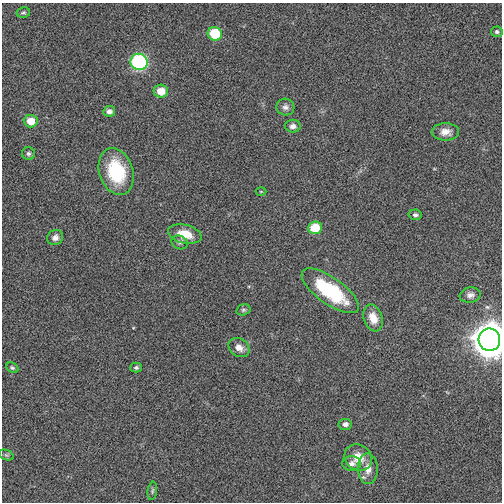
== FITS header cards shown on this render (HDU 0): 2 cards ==
NAXIS1  =                  500
NAXIS2  =                  500

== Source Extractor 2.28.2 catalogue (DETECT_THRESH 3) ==
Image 500 x 500 px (HDU 0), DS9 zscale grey, 1 PNG px = 1 image px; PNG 504 x 504 px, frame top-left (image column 1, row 500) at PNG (2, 3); each listed source drawn as its Kron ellipse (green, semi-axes under 4 px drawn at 4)
Background 0.0146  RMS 0.29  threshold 0.869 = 3 sigma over >= 5 px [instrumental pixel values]
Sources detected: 32; all 32 listed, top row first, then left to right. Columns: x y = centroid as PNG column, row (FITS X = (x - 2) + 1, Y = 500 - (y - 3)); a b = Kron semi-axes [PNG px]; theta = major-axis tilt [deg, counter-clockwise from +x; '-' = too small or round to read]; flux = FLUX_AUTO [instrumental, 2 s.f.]
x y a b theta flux
23 13 7 5 11 35
497 32 6 5 - 39
215 34 7 6 - 760
139 62 8 8 - 2800
161 91 7 6 - 300
285 107 9 8 - 79
109 111 6 5 - 89
31 121 7 6 - 300
293 126 8 6 -1 89
445 132 14 8 0 150
28 154 6 6 - 46
116 172 24 17 -71 1200
261 191 5 3 - 19
415 215 6 5 - 54
315 228 7 6 - 570
185 234 17 9 -13 350
55 238 8 7 - 99
180 242 8 6 -26 53
330 291 33 13 -35 1500
470 295 10 7 10 89
243 310 7 5 15 38
373 318 14 9 -70 250
489 340 11 11 - 40000
239 347 11 8 -35 150
12 368 6 5 - 34
136 368 6 5 - 39
345 424 6 5 - 93
6 455 8 5 -24 35
358 458 14 12 -38 330
352 463 9 7 -2 84
368 469 15 10 -88 210
152 491 9 4 83 37
At the frame edge (FLAGS 8, measured only in part): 1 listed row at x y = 489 340